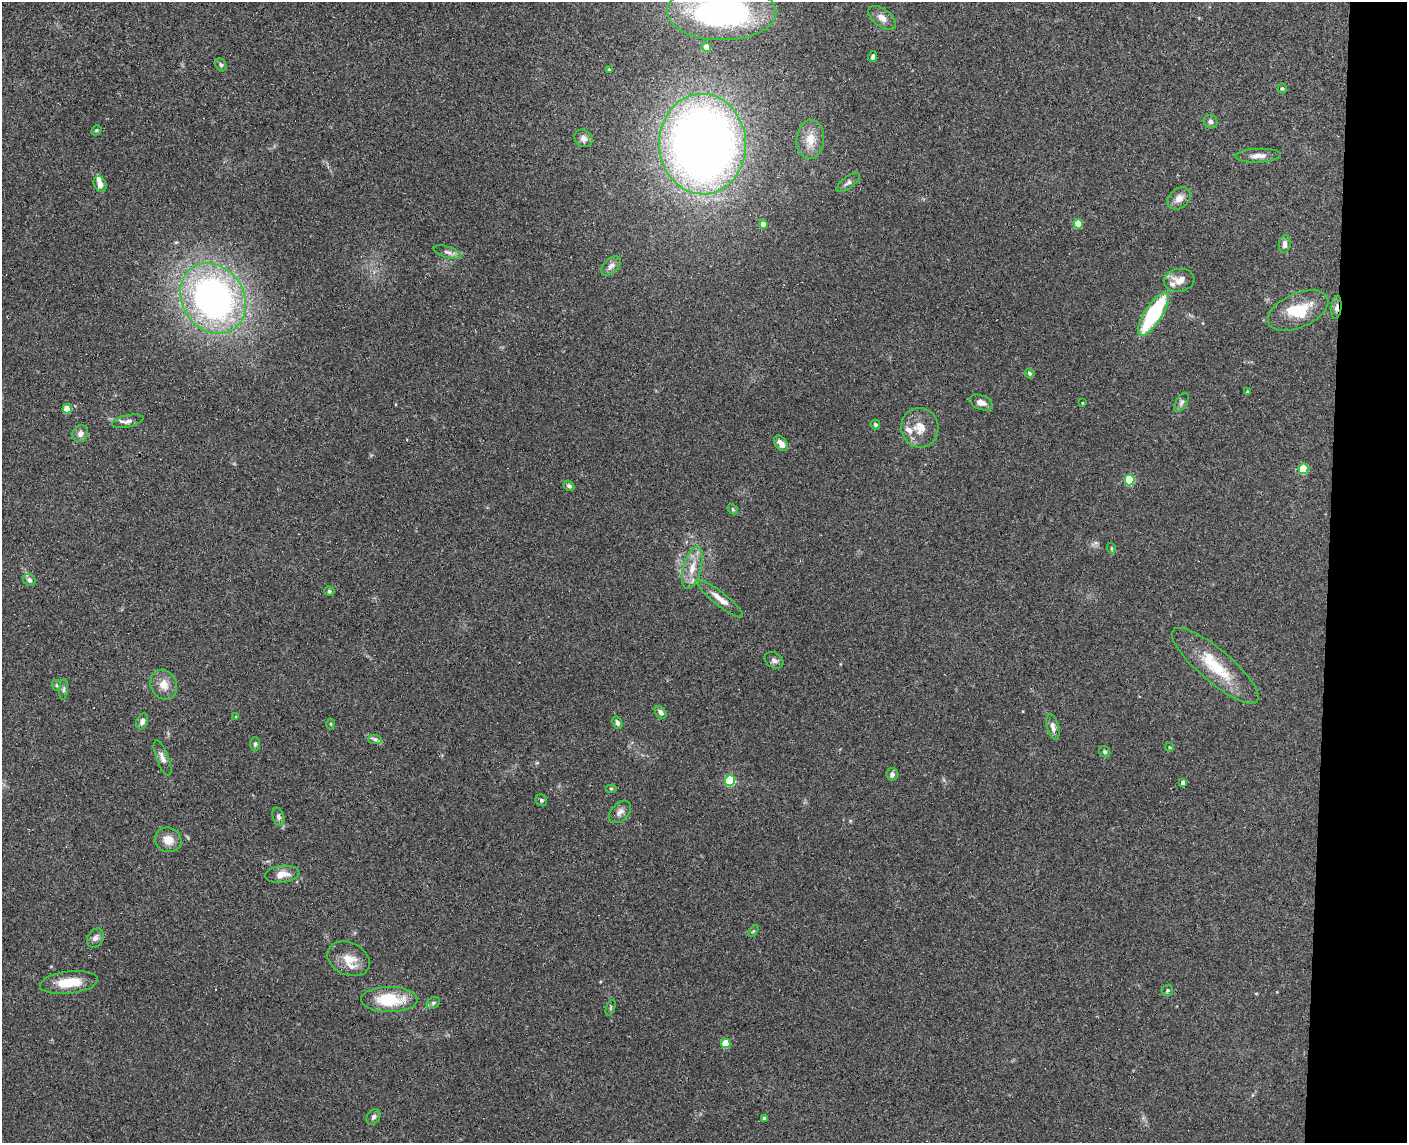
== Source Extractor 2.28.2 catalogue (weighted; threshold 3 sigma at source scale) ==
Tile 9 of 3 x 4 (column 3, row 3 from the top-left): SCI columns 2974-4378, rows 1152-2292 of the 4654 x 4582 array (HDU 1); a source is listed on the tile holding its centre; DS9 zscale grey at full resolution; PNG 1409 x 1145 px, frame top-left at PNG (2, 2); each listed source drawn as its Kron ellipse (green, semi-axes under 4 px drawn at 4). Shown black and unused: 6% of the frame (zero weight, under 3 of 4 exposures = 6% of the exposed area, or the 3 px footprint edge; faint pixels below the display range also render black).
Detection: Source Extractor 2.28.2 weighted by HDU 2 'WHT'; one run over the whole footprint, this tile lists its part. Background 0.138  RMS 0.0068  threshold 0.0308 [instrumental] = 3 sigma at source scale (4.5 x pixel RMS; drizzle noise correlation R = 1.50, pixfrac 1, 0.05/0.05 arcsec/px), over >= 5 px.
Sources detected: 89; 1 inside a brighter object's white glare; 1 cosmic-ray / hot-pixel residue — neither listed nor drawn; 5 inside a brighter listed object's ellipse — not listed separately; the other 82 listed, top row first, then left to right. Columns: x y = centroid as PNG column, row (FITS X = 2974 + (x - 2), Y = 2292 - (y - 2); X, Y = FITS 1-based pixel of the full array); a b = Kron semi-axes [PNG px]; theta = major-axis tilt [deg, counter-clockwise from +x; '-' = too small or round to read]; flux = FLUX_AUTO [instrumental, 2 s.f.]
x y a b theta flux
722 12 55 28 -1 180
882 18 16 8 -38 5.4
706 47 5 4 - 6
873 57 5 4 - 1.7
221 65 7 5 -71 1.3
609 70 4 3 - 0.76
1282 89 5 4 - 1.1
1210 122 7 7 - 2.1
96 130 5 4 - 0.89
583 138 10 8 -39 3
810 140 20 14 85 11
703 144 50 43 -87 590
1258 156 22 7 2 5.3
848 182 14 5 37 2.3
100 184 8 6 -64 4.7
1179 198 13 9 39 4.8
763 224 4 4 - 7
1078 224 5 4 - 18
1285 244 9 6 83 3.1
448 252 14 5 -18 2.8
611 266 12 7 45 3.4
1179 280 15 11 9 7.1
213 298 37 31 -57 260
1336 307 12 5 84 2.7
1298 310 32 17 24 24
1153 314 25 8 58 63
1029 373 5 4 - 1.3
1248 392 3 3 - 1.2
981 402 12 7 -21 4.2
1082 403 3 3 - 0.92
1181 403 11 5 58 1.8
67 409 4 4 - 15
128 421 16 6 12 2.9
875 425 5 4 - 1.3
920 428 20 18 -77 12
80 434 9 7 63 3.3
781 443 9 5 -52 4.3
1303 469 5 5 - 28
1130 480 5 5 - 35
569 486 6 4 -43 1.5
733 509 5 4 - 0.91
1111 548 5 3 - 0.64
692 568 22 9 75 10
29 580 7 5 -43 2.3
329 591 5 4 - 1
720 599 28 6 -38 6.8
774 660 10 7 -34 2.4
1215 666 55 16 -40 29
56 685 5 3 - 0.74
164 685 15 13 -65 7.8
64 689 10 4 85 1.5
661 712 7 5 -50 2.6
236 717 4 4 - 0.68
142 721 8 5 68 3.1
617 723 7 4 -64 2
330 724 5 3 - 0.65
1053 727 13 6 -76 3.7
375 739 7 4 -1 1.5
255 744 7 5 89 1.2
1169 747 4 3 - 0.54
1105 752 6 5 - 1.2
162 758 19 6 -69 3.6
892 774 6 5 - 2.8
730 780 5 5 - 49
1183 783 4 4 - 2.9
611 789 6 4 0 0.73
541 800 6 5 - 1.3
620 812 13 8 46 3.4
278 817 9 5 -72 2
168 840 13 12 - 7.4
282 874 17 8 7 7.2
753 931 7 3 52 0.91
95 938 10 7 57 2.9
349 959 22 16 -25 11
69 983 29 11 7 17
1168 990 5 5 - 1.2
389 1000 28 12 0 27
433 1003 7 5 31 1.4
611 1008 8 2 69 0.81
726 1043 5 5 - 18
373 1117 8 6 57 2.2
765 1118 4 4 - 3.1
Overlapping masked pixels (flux is a lower limit): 1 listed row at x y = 1336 307
Isophote crosses this tile's border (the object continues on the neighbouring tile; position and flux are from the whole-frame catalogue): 1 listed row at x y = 722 12